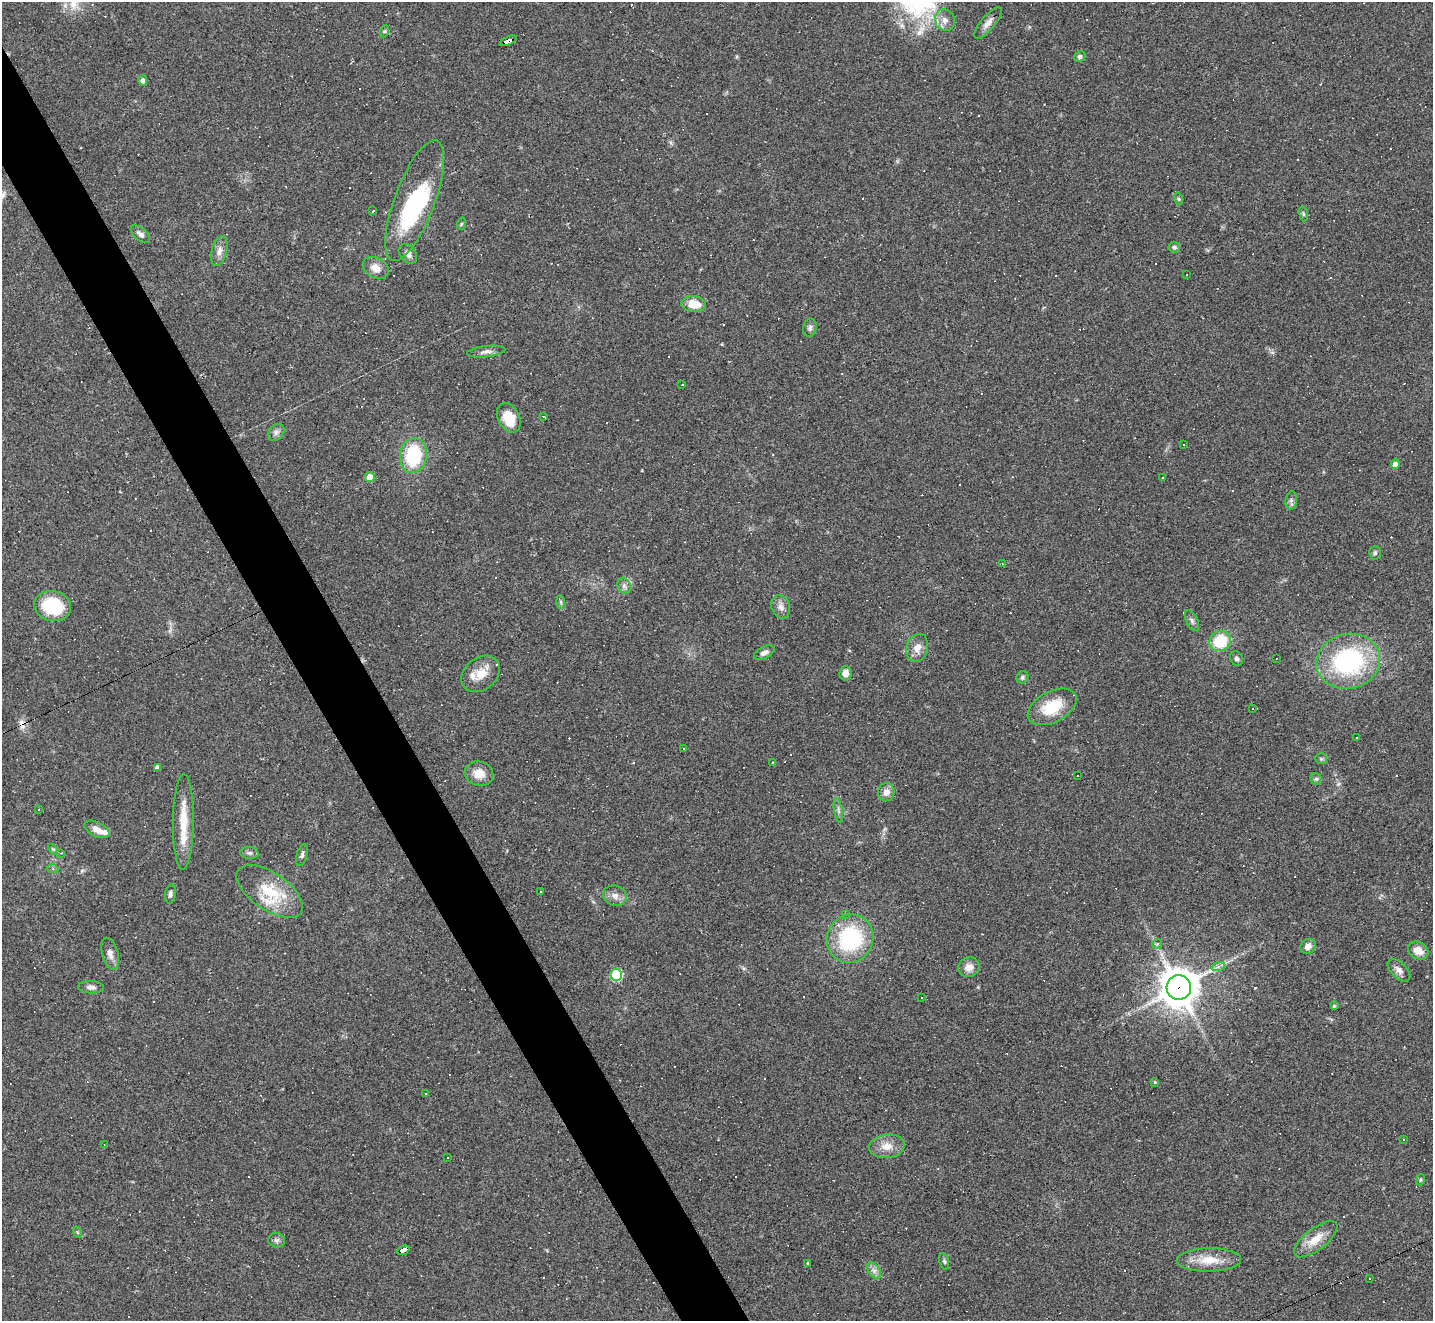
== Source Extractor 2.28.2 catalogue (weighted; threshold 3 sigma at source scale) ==
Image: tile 11 of 4 x 4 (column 3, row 3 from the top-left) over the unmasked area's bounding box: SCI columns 2862-4292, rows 1605-2923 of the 5722 x 5712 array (HDU 1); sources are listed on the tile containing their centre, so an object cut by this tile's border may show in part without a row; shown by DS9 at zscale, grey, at full resolution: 1 PNG px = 1 image px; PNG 1435 x 1323 px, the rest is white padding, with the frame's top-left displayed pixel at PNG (2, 2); every listed detection drawn as its Kron ellipse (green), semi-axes under 4 PNG px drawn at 4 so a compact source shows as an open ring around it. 4% of this frame is shown black and not used: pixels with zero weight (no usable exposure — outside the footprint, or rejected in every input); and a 3 px margin inside the footprint's outer edge (the drizzle kernel's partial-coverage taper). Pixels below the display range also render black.
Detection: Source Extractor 2.28.2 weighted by HDU 2 'WHT'; one run over the whole footprint, this tile lists its part. Background 0.0823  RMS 0.0065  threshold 0.0293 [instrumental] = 3 sigma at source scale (4.5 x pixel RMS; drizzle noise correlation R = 1.50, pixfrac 1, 0.05/0.05 arcsec/px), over >= 5 px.
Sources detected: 193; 1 inside a brighter object's white glare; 88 cosmic-ray / hot-pixel residue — neither listed nor drawn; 4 inside a brighter listed object's ellipse — not listed separately; the other 100 listed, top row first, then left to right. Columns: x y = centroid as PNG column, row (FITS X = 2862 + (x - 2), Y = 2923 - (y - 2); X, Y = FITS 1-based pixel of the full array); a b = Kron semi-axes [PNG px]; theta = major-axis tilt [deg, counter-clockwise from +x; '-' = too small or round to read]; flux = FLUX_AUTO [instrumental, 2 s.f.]
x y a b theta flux
945 20 11 9 -69 4.4
988 23 19 7 50 4.4
385 31 6 4 71 0.89
508 41 9 4 24 240
1080 57 6 5 - 1.5
143 80 5 4 - 2.4
1179 199 6 4 -71 0.92
415 201 64 20 69 70
373 211 2 2 - 0.76
1303 214 8 4 -81 1.1
461 224 6 4 71 0.77
140 234 11 6 -41 2.5
1174 247 6 5 - 1.6
219 251 15 7 77 4.1
408 254 11 8 -51 3.1
376 268 14 10 -29 6.7
1186 275 2 2 - 0.34
694 304 12 8 -5 12
810 328 9 6 79 2
486 352 19 5 7 3.3
682 385 3 2 - 0.66
543 416 3 3 - 5.3
509 418 16 10 -64 15
276 432 9 7 45 2.4
1183 445 3 2 - 0.58
413 455 18 13 81 39
1395 464 5 4 - 3.8
370 477 5 5 - 7.5
1162 477 3 3 - 4.4
1291 500 9 5 81 2
1375 553 7 5 88 1.3
1002 564 3 2 - 0.51
624 586 8 6 -69 2.2
561 602 7 4 -89 1.2
53 606 18 15 -12 29
781 607 12 9 -70 3.6
1192 621 11 5 -63 1.9
1220 641 11 10 - 24
917 648 14 10 73 6
764 653 11 6 26 2.9
1236 658 7 6 - 1.6
1276 658 3 2 - 0.61
1348 661 32 27 14 85
845 673 7 6 - 4.2
481 674 21 16 40 11
1022 677 6 6 - 1.4
1052 707 26 15 28 22
1253 709 2 2 - 0.42
1357 737 3 3 - 2
683 748 3 3 - 2.5
1321 759 6 5 - 1
772 762 3 3 - 0.52
157 768 4 4 - 2.6
479 774 14 12 -13 8.8
1077 776 3 3 - 3.4
1316 779 6 5 - 1.2
886 792 9 8 - 4.1
39 810 3 2 - 0.6
838 810 12 3 -80 1.8
183 822 48 10 89 19
97 829 13 7 -26 5.4
53 849 6 3 -44 0.78
61 853 3 3 - 0.55
249 853 9 6 -6 1.9
302 855 11 5 72 1.7
53 869 5 3 - 0.79
270 891 38 18 -34 26
540 891 3 2 - 0.76
170 894 9 5 83 2
615 896 12 10 -24 4.4
846 914 3 3 - 3.2
850 939 24 23 - 60
1157 944 5 5 - 1.1
1308 946 8 7 - 3.6
1418 951 11 8 -30 7.3
110 954 16 8 -75 4.2
969 967 11 9 26 5.4
1218 967 7 4 19 1.4
1399 970 14 7 -45 3.4
616 975 6 5 - 54
91 987 13 6 -3 2.4
1179 987 12 12 - 1600
922 997 3 3 - 0.51
1334 1006 4 3 - 0.93
1154 1082 4 3 - 0.74
425 1093 2 2 - 0.41
1403 1140 3 3 - 5.2
104 1144 3 2 - 0.38
887 1146 18 11 7 8
447 1158 3 2 - 0.46
1420 1180 5 3 - 0.69
77 1232 6 3 -71 0.72
1316 1239 26 11 37 11
277 1240 8 7 - 2
403 1250 6 4 24 64
1209 1260 32 11 1 14
944 1261 8 4 -75 1.2
808 1263 4 3 - 0.61
874 1270 9 6 -56 2.8
1370 1279 3 3 - 4.6
Overlapping masked pixels (flux is a lower limit): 3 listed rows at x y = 508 41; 1179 987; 403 1250